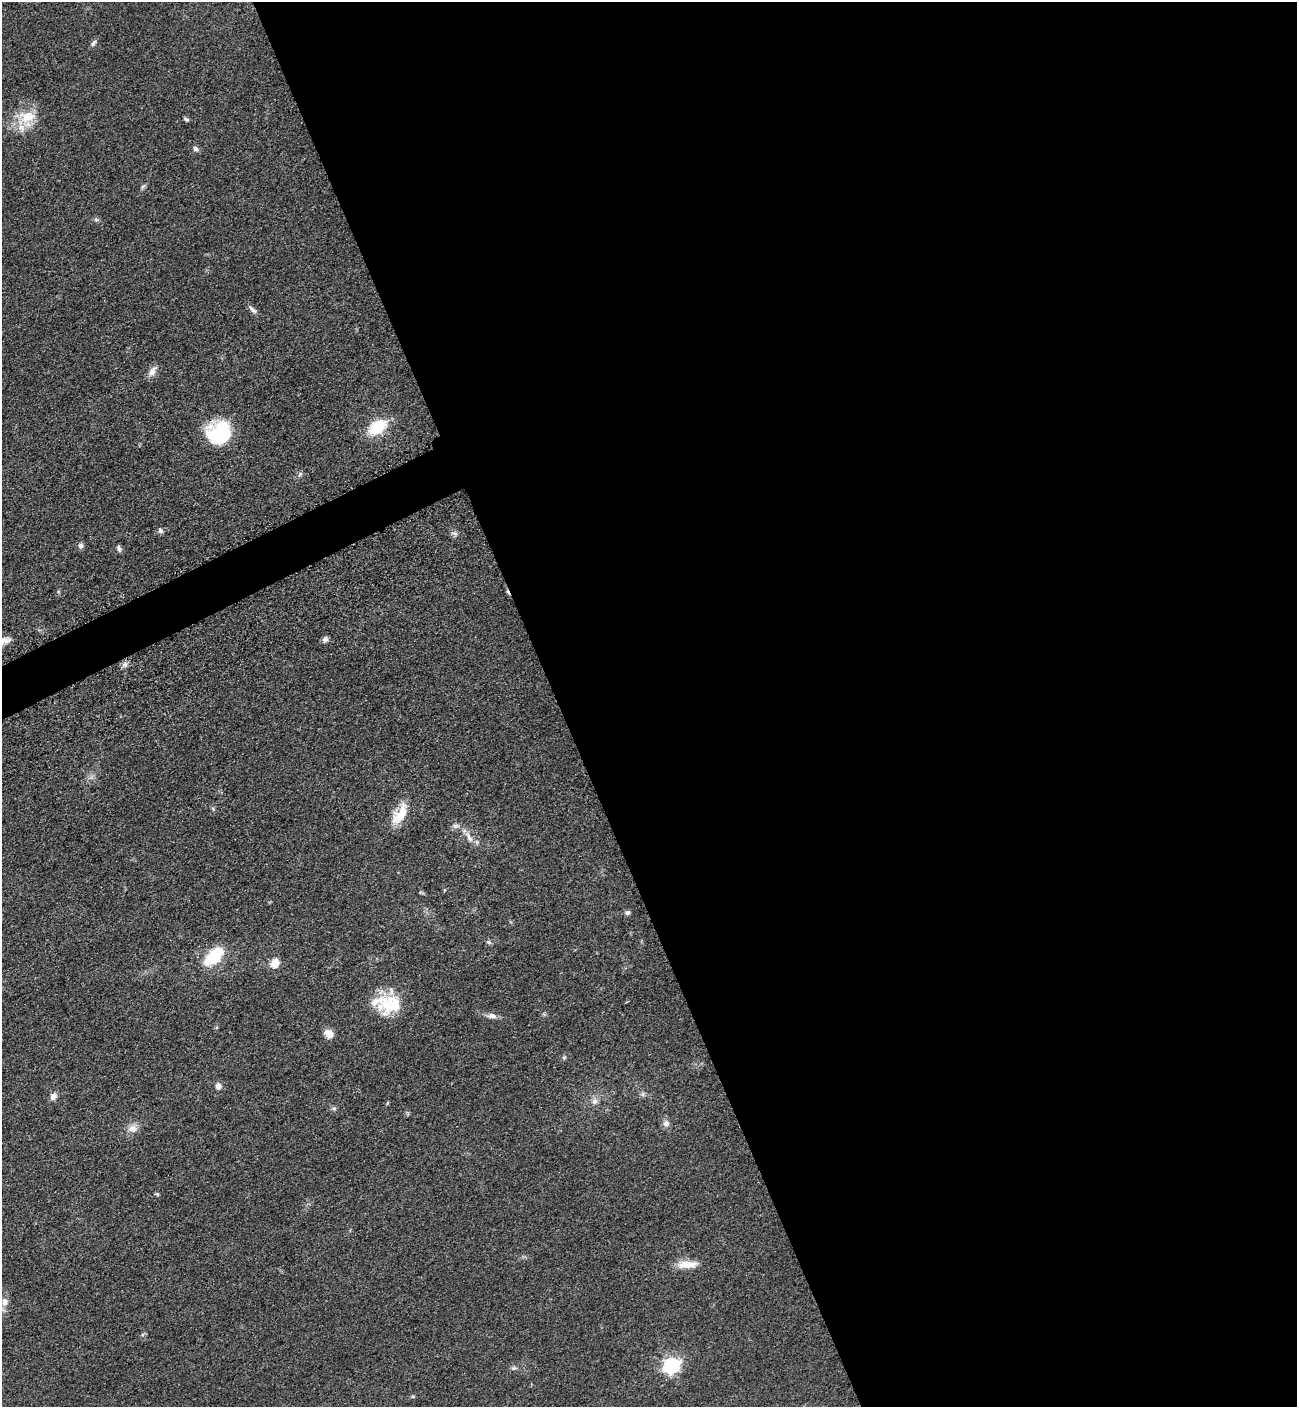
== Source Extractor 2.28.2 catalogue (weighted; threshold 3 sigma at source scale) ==
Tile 8 of 4 x 4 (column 4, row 2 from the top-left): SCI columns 4184-5478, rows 2876-4280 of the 5669 x 5702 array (HDU 1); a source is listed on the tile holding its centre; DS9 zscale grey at full resolution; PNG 1299 x 1409 px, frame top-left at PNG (2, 2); no overlay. Shown black and unused: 58% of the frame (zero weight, under 3 of 5 exposures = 4% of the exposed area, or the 3 px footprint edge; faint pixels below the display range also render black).
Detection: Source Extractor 2.28.2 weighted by HDU 2 'WHT'; one run over the whole footprint, this tile lists its part. Background 0.0527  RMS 0.0062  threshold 0.0278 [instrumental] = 3 sigma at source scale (4.5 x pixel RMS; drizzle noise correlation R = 1.50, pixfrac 1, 0.05/0.05 arcsec/px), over >= 5 px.
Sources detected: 46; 1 cosmic-ray / hot-pixel residue — not listed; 4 inside a brighter listed object's ellipse — not listed separately; the other 41 listed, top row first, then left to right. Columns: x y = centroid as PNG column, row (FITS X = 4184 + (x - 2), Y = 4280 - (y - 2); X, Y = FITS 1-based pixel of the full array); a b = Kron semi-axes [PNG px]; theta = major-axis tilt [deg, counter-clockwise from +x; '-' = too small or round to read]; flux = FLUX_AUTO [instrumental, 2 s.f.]
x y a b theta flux
93 43 10 5 55 1.6
27 117 26 16 9 16
186 119 7 5 -30 1.1
195 149 7 6 - 1.7
143 186 8 4 36 1.1
252 310 14 5 -43 2.3
152 371 14 8 62 3.9
377 427 20 12 33 24
219 433 28 24 22 36
300 474 7 4 46 1.2
160 530 8 6 -71 1.6
455 533 8 4 -9 1.4
81 545 7 6 - 1.6
119 548 9 5 -70 1.4
325 639 8 6 49 1.9
3 641 21 8 14 5.7
125 665 8 6 43 2.2
400 815 27 13 58 13
455 826 8 6 0 1.9
469 837 17 6 -61 4.1
627 913 7 6 - 1.6
489 942 7 5 -20 1.2
213 958 22 15 36 23
275 963 8 7 - 9.7
394 1005 32 21 39 21
492 1016 13 7 -4 3
329 1034 9 8 - 6.3
564 1057 5 5 - 0.92
218 1086 8 7 - 2.9
643 1094 7 4 71 1.1
53 1096 9 7 57 2.9
595 1101 9 7 46 2.6
387 1103 5 3 - 0.58
334 1108 6 5 - 1.2
666 1123 8 8 - 2.9
133 1128 13 10 15 4.6
157 1194 6 4 -33 0.76
687 1264 26 9 3 8.6
5 1302 11 8 84 3.8
671 1366 7 6 - 170
514 1368 7 5 3 1.3
Isophote crosses this tile's border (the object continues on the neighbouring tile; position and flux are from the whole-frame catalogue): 1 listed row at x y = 3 641